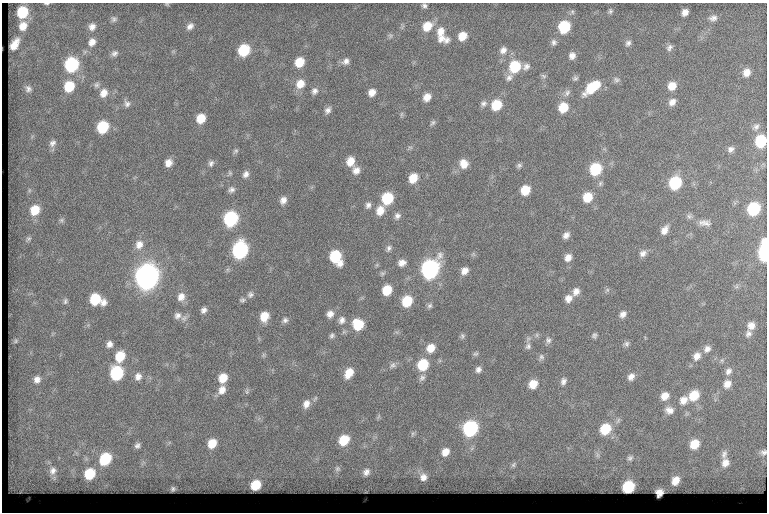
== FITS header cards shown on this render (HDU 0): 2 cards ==
NAXIS1  =                  765
NAXIS2  =                  510

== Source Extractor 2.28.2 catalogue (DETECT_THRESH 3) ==
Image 765 x 510 px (HDU 0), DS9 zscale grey, 1 PNG px = 1 image px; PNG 769 x 514 px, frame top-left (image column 1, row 510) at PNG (2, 3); no overlay
Background 98.5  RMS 7.3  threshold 21.9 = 3 sigma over >= 5 px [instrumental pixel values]
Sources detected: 190; all 190 listed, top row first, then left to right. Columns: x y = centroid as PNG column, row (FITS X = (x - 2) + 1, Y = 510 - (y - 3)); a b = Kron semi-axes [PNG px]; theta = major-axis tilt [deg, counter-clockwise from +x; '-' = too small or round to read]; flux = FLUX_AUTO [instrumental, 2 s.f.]
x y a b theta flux
46 3 5 2 - 690
167 4 5 4 - 560
424 6 5 4 - 1200
610 11 7 5 62 1000
22 12 8 8 - 20000
685 12 7 5 56 2800
713 18 10 7 11 2300
114 19 7 6 - 1300
23 26 10 9 - 5000
190 26 10 7 41 2400
427 26 11 9 44 8900
92 27 9 8 - 2600
564 27 9 8 - 26000
441 31 13 10 72 4800
390 36 8 5 -71 1000
462 36 9 7 47 6800
441 38 11 8 40 3300
446 40 9 7 49 2200
92 42 10 9 - 3400
554 42 8 8 - 1700
628 43 8 7 - 1700
14 44 11 6 59 5500
669 48 9 7 52 1700
244 50 9 8 - 23000
503 50 10 9 - 2900
114 53 9 7 42 1800
572 56 8 7 - 2700
346 61 10 8 36 2600
299 62 9 7 54 10000
71 65 9 8 - 55000
515 67 11 9 59 22000
526 67 10 8 46 2300
746 72 9 8 - 4300
543 76 8 5 -27 1000
509 77 11 8 57 2400
575 78 8 6 26 1100
616 80 8 7 - 1400
300 84 11 9 52 6500
97 85 8 6 60 1400
69 86 10 9 - 15000
672 86 9 8 - 5800
592 87 18 8 39 18000
28 89 9 8 - 1900
314 91 10 8 60 2100
372 92 7 6 - 3700
104 93 11 9 60 4500
567 93 11 7 53 2100
427 97 9 7 52 4500
672 102 10 8 44 3000
127 104 10 8 -62 2000
483 104 9 8 - 1900
496 105 10 8 52 14000
563 107 10 9 - 11000
328 110 9 7 57 2100
401 114 8 4 81 830
201 118 8 7 - 9200
433 123 8 6 45 1100
103 127 9 8 - 25000
756 127 10 7 33 1900
761 141 9 8 - 28000
52 143 10 8 52 2300
731 149 9 7 30 1800
235 151 8 5 46 950
350 161 9 8 - 6200
168 163 8 7 - 3900
211 163 9 7 70 1600
464 164 10 9 - 5300
519 165 7 5 19 1200
595 169 10 8 57 25000
356 170 9 9 - 3400
230 173 7 5 -61 840
246 174 9 7 63 2300
413 178 9 7 58 8200
675 183 9 8 - 32000
29 190 6 4 -73 630
231 190 8 7 - 1800
525 190 8 7 - 11000
587 197 9 8 - 10000
387 198 9 8 - 23000
283 200 9 7 62 2900
368 205 8 7 - 1900
754 209 9 8 - 35000
35 210 10 9 - 10000
380 211 11 9 69 5800
397 216 9 8 - 2000
689 216 7 7 - 1200
231 219 9 8 - 62000
61 220 7 5 21 1000
705 223 17 7 -6 3100
664 230 10 6 59 3500
566 235 8 6 46 2600
28 239 7 6 - 1100
139 244 11 10 - 4200
388 248 9 6 69 1500
240 250 10 9 - 92000
764 252 14 6 90 69000
643 253 10 8 31 2400
335 256 9 8 - 24000
568 257 9 8 - 3400
340 263 9 7 59 3300
402 263 8 7 - 3100
430 269 11 9 58 160000
464 271 8 7 - 3300
147 277 11 10 - 540000
737 286 7 4 71 840
387 290 9 7 59 10000
607 290 6 4 45 890
576 291 10 8 64 3100
250 295 9 7 55 1600
181 297 11 9 66 4000
568 298 9 8 - 3600
95 299 8 8 - 18000
242 300 7 6 - 1100
65 301 8 6 83 1100
407 301 9 8 - 16000
103 302 9 8 - 2700
430 306 8 6 44 1200
204 310 7 6 - 1900
330 314 9 8 - 3100
623 314 9 7 47 2500
177 315 10 9 - 2900
264 316 9 7 70 8100
285 320 7 7 - 1500
342 320 10 8 67 2500
358 324 10 9 - 16000
751 325 9 8 - 3300
748 333 9 7 66 1900
332 335 6 6 - 1200
537 335 7 4 90 810
594 335 7 6 - 1100
462 336 7 6 - 990
548 340 9 8 - 1700
16 341 6 5 - 810
109 344 7 7 - 2400
626 344 8 8 - 1400
528 346 9 8 - 1700
431 348 9 8 - 5900
707 349 10 8 50 2700
475 354 8 5 14 920
263 355 7 4 90 760
120 356 10 8 65 12000
697 356 11 9 50 3800
541 357 8 7 - 1300
393 365 9 7 19 1700
423 365 9 8 - 19000
478 369 7 6 - 1800
728 371 10 8 53 2200
117 373 9 8 - 45000
349 373 11 7 61 6800
138 376 9 8 - 2900
631 377 10 8 54 2800
223 378 9 7 62 8200
422 378 10 7 48 1600
37 379 9 8 - 2700
563 381 9 7 74 2000
533 384 8 7 - 6700
727 384 10 8 59 3900
222 390 11 8 62 3900
247 392 7 4 90 840
665 396 9 8 - 5100
694 396 10 9 - 12000
683 400 11 10 - 4400
306 404 11 8 68 3500
669 410 11 9 -12 3600
379 416 7 4 71 700
470 429 10 8 58 71000
605 429 11 9 47 15000
413 434 7 5 68 1100
344 440 10 8 45 13000
212 443 10 8 56 8800
694 444 10 8 56 10000
137 445 8 7 - 1900
445 452 11 9 53 5500
763 452 10 8 18 2100
724 454 14 8 77 3100
597 455 11 5 -70 1500
630 458 10 8 48 1900
105 459 11 9 53 26000
725 463 14 11 72 5800
513 465 9 7 67 1800
337 469 10 8 80 2100
53 471 15 12 76 6200
366 472 13 10 58 3800
90 474 10 9 - 20000
423 477 13 12 - 5400
675 481 12 9 57 6700
256 485 9 7 44 13000
628 487 9 8 - 30000
173 489 4 4 - 1100
659 492 7 6 - 4000
At the frame edge (FLAGS 8, measured only in part): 5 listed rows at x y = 46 3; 167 4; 761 141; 764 252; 763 452